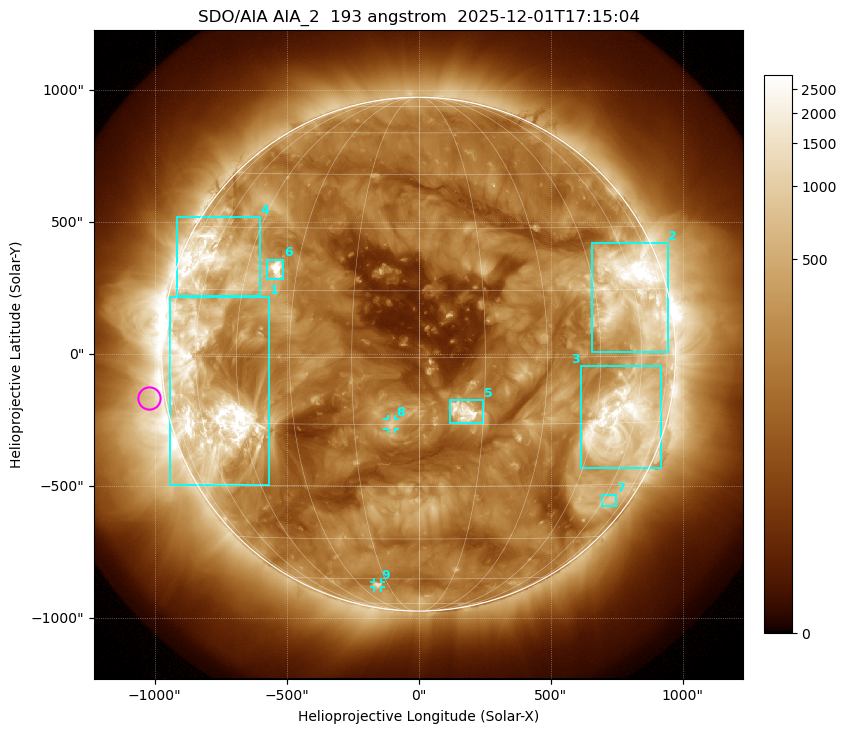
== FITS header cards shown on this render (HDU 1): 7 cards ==
TELESCOP= 'SDO/AIA '           / For AIA: SDO/AIA
INSTRUME= 'AIA_2   '           / For AIA: AIA_ATA1, AIA_ATA2, AIA_ATA3 or AIA_AT
WAVELNTH=                  193 / [angstrom] Wavelength
WAVEUNIT= 'angstrom'           / Wavelength unit: angstrom
DATE-OBS= '2025-12-01T17:15:04.843' / [ISO] Date when observation started; ISO 8
CTYPE1  = 'HPLN-TAN'           / CTYPE1: HPLN
CTYPE2  = 'HPLT-TAN'           / CTYPE2: HPLT

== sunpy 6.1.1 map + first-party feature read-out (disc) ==
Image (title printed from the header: SDO/AIA AIA_2  193 angstrom  2025-12-01T17:15:04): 1024 x 1024 px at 2.4 arcsec/px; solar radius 973 arcsec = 406 px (full disc in frame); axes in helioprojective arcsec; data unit not stated in the header (colour bar unlabelled)
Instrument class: DISC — disc imager (sunpy class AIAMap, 193 A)
Bright regions (active regions / flare kernels): reference = the median radial profile (limb darkening/brightening removed); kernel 9 px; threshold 5 sigma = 515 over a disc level ~189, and >= 1.15x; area >= 12 px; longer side >= 10 px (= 24 arcsec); searched inside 0.97 R_sun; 9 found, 9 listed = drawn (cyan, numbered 1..; 2 of them under ~33 arcsec drawn as corner ticks so the feature stays visible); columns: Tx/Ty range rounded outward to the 5 arcsec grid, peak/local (2 s.f.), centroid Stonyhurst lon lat
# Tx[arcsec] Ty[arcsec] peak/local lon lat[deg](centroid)
1 -945..-565 -500..215 22 -57 -9
2 655..945 10..420 22 +59 +14
3 615..920 -435..-45 13 +55 -15
4 -915..-600 220..520 10 -60 +21
5 120..245 -260..-175 17 +10 -12
6 -575..-510 280..360 19 -36 +20
7 690..750 -575..-535 3.6 +63 -34
8 -120..-90 -285..-245 6.4 -6 -15
9 -170..-145 -885..-865 5.1 -20 -63
Off-limb structures (1.02-1.3 R_sun): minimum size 162 px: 3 found; the strongest spans PA ~60..135 deg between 1.02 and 1.3 R_sun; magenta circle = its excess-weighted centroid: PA ~100 deg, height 1.06 R_sun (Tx ~-1020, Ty ~-165 arcsec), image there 2.5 x the reference